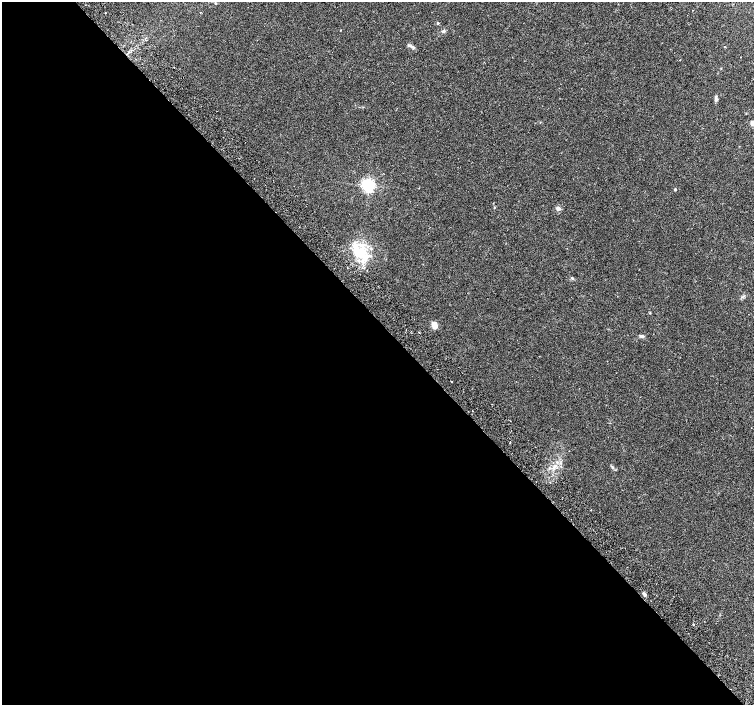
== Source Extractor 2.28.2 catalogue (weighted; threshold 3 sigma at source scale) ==
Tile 9 of 4 x 4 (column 1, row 3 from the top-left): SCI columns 52-1554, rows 1658-3062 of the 6109 x 6061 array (HDU 1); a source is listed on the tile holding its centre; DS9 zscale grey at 2 x 2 block average (1 PNG px = mean of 2 x 2 image px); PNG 756 x 707 px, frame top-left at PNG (2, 2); no overlay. Shown black and unused: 54% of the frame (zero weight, under 2 of 3 exposures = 3% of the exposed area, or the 3 px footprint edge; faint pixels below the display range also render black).
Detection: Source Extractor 2.28.2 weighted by HDU 2 'WHT'; one run over the whole footprint, this tile lists its part. Background 0.1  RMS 0.0088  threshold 0.0396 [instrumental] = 3 sigma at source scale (4.5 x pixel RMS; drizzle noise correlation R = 1.50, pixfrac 1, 0.0396/0.0396 arcsec/px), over >= 5 px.
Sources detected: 26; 1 inside a brighter object's white glare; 2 cosmic-ray / hot-pixel residue — not listed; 3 inside a brighter listed object's ellipse — not listed separately; the other 20 listed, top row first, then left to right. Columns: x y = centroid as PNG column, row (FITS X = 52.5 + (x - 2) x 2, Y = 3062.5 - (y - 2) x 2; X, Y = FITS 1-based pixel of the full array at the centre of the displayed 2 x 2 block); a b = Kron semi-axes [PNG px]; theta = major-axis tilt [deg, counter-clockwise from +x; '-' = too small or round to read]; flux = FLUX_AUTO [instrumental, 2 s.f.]
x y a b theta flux
215 3 2 2 - 1.3
105 13 2 2 - 1.3
437 23 3 3 - 2.4
412 47 9 3 -27 5.1
741 57 2 2 - 2
680 60 2 2 - 0.78
753 123 3 2 - 24
368 185 4 4 - 530
675 189 2 2 - 4
558 208 2 2 - 19
355 245 8 6 77 13
361 255 18 9 47 36
572 278 4 3 - 2
434 325 6 4 -82 21
406 329 2 2 - 0.82
641 336 7 3 -10 3.9
452 382 2 2 - 1.8
612 467 6 3 -67 3.1
644 594 6 3 -54 5.2
693 625 2 2 - 3.2
Isophote crosses this tile's border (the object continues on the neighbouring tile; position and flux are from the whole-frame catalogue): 1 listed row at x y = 753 123
Diffuse or blended objects may show on this block-average render without a row.